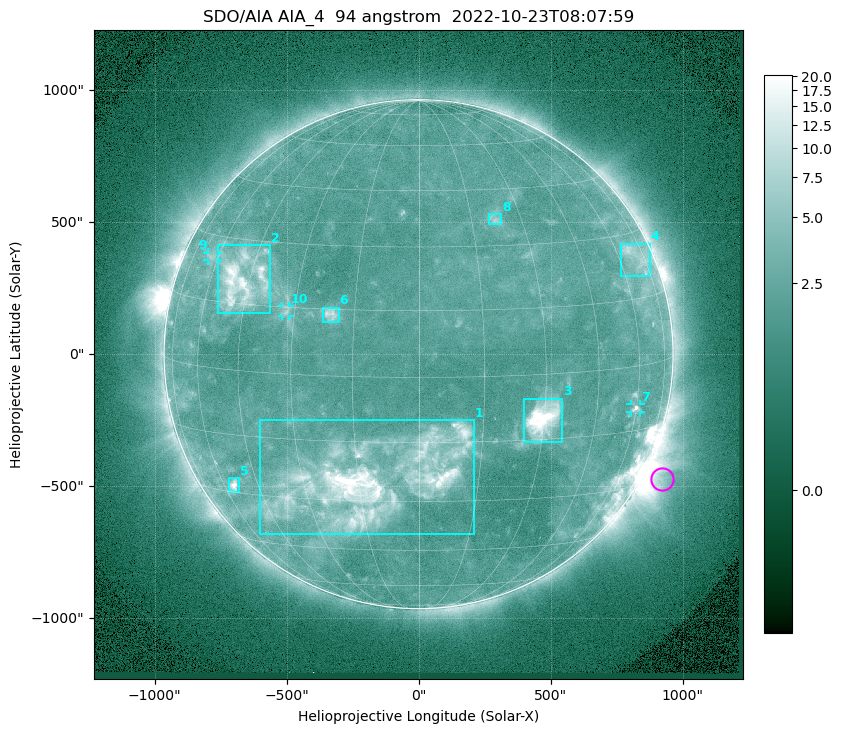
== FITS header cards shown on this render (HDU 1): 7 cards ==
TELESCOP= 'SDO/AIA '           / For AIA: SDO/AIA
INSTRUME= 'AIA_4   '           / For AIA: AIA_ATA1, AIA_ATA2, AIA_ATA3 or AIA_AT
WAVELNTH=                   94 / [angstrom] Wavelength
WAVEUNIT= 'angstrom'           / Wavelength unit: angstrom
DATE-OBS= '2022-10-23T08:07:59.129' / [ISO] Date when observation started; ISO 8
CTYPE1  = 'HPLN-TAN'           / CTYPE1: HPLN
CTYPE2  = 'HPLT-TAN'           / CTYPE2: HPLT

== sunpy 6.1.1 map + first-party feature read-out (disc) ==
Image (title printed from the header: SDO/AIA AIA_4  94 angstrom  2022-10-23T08:07:59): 1024 x 1024 px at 2.4 arcsec/px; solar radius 964 arcsec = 402 px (full disc in frame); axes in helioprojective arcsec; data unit not stated in the header (colour bar unlabelled)
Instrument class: DISC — disc imager (sunpy class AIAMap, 94 A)
Bright regions (active regions / flare kernels): reference = the median radial profile (limb darkening/brightening removed); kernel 9 px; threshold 5 sigma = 2.85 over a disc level ~2.17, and >= 1.15x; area >= 12 px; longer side >= 10 px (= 24 arcsec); searched inside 0.97 R_sun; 10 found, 10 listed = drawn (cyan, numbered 1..; 3 of them under ~33 arcsec drawn as corner ticks so the feature stays visible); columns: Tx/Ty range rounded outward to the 5 arcsec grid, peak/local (2 s.f.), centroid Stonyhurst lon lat
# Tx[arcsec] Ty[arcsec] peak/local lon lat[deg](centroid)
1 -600..210 -685..-250 15 -11 -25
2 -760..-560 155..415 7.9 -47 +20
3 400..545 -330..-165 15 +30 -10
4 765..875 295..420 3.7 +69 +24
5 -720..-680 -525..-470 7.1 -55 -28
6 -365..-300 120..175 4.4 -21 +14
7 805..840 -220..-190 5.6 +60 -10
8 265..315 495..530 3.1 +22 +37
9 -800..-760 355..385 2.6 -63 +25
10 -515..-490 145..185 2.7 -32 +14
Off-limb structures (1.02-1.3 R_sun): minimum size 162 px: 6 found; the strongest spans PA ~225..265 deg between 1.02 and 1.3 R_sun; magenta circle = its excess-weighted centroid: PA ~245 deg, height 1.07 R_sun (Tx ~925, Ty ~-470 arcsec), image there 3.6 x the reference